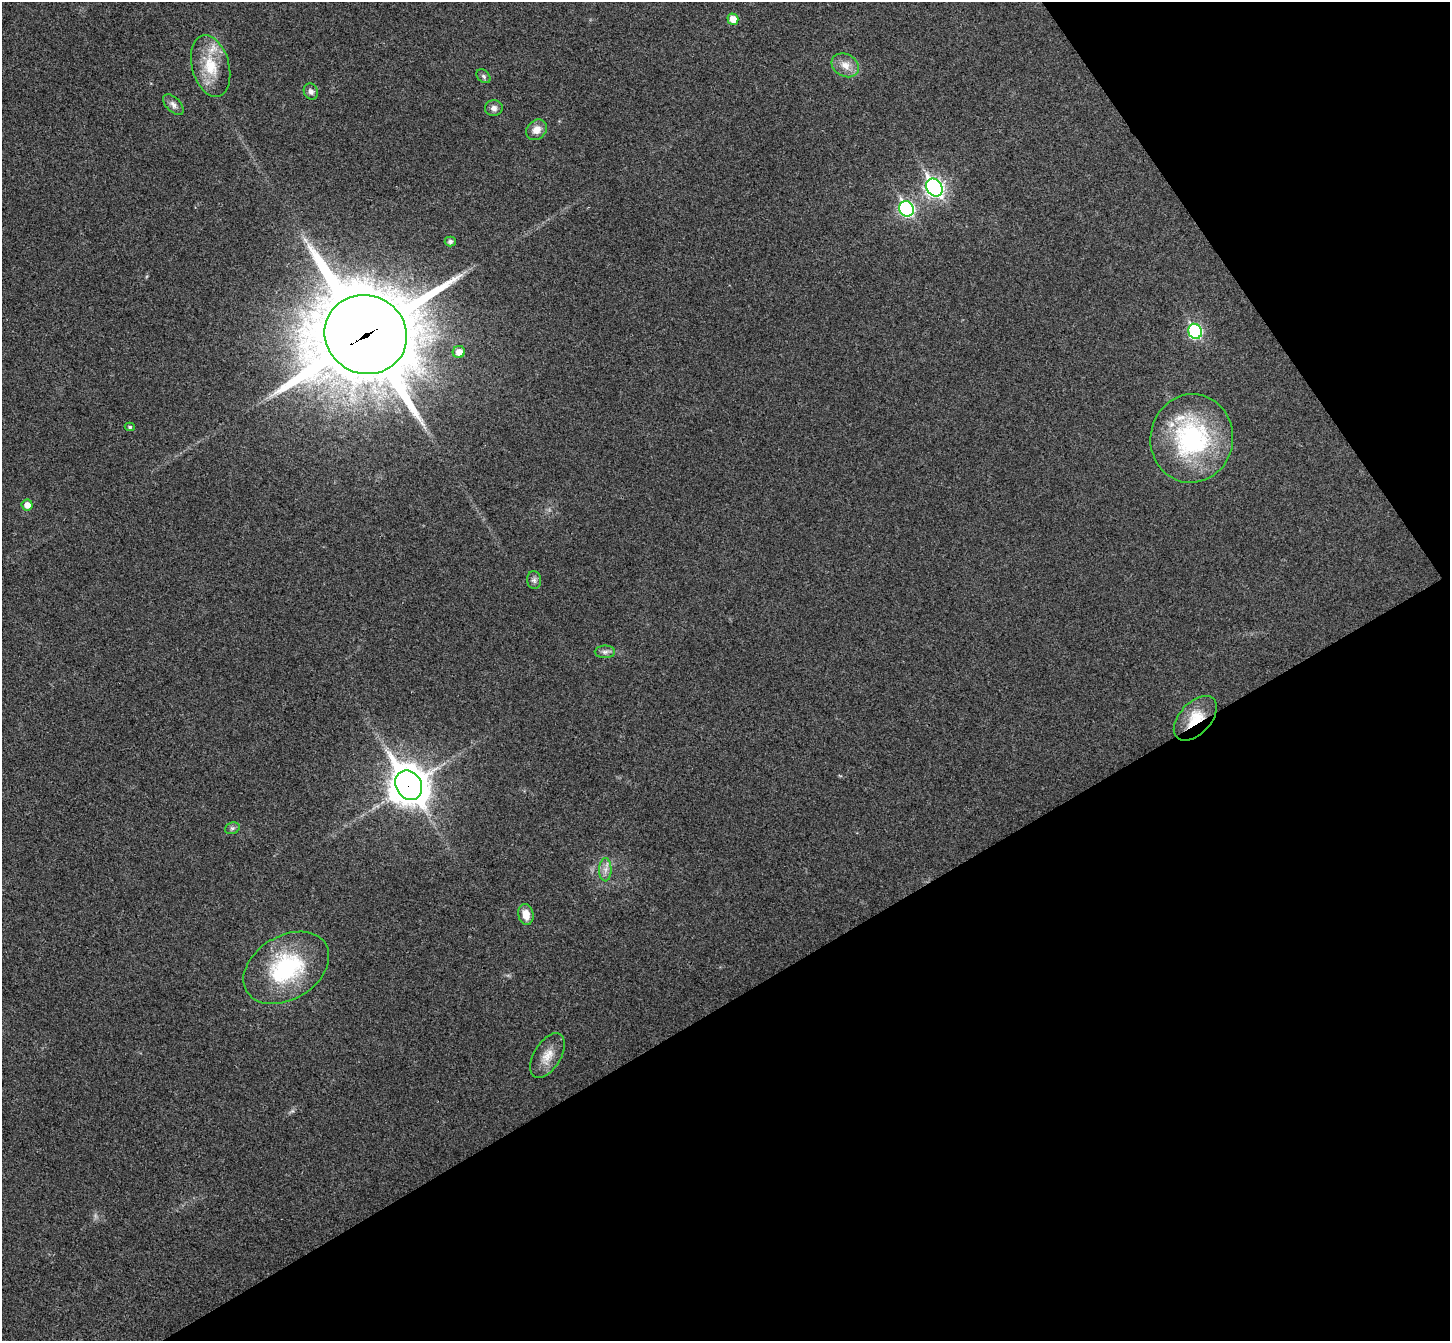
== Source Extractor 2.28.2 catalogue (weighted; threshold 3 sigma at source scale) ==
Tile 12 of 4 x 4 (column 4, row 3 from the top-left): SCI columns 4397-5844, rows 1532-2870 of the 5898 x 5875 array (HDU 1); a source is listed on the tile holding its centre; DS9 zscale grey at full resolution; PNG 1452 x 1343 px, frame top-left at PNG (2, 2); each listed source drawn as its Kron ellipse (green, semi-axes under 4 px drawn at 4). Shown black and unused: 32% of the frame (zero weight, under 3 of 4 exposures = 6% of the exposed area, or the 3 px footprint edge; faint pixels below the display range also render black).
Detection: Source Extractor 2.28.2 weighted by HDU 2 'WHT'; one run over the whole footprint, this tile lists its part. Background 0.0533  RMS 0.0066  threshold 0.0295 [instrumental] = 3 sigma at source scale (4.5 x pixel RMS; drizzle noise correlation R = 1.50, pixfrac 1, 0.05/0.05 arcsec/px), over >= 5 px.
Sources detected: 27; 1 inside a brighter listed object's ellipse — not listed separately; the other 26 listed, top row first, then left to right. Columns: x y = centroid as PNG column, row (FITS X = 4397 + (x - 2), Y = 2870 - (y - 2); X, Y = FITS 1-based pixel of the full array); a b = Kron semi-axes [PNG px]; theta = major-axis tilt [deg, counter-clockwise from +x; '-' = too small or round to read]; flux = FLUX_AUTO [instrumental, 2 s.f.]
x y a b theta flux
733 19 5 5 - 8.3
845 65 14 11 -29 7
211 66 31 18 -75 22
484 76 8 5 -43 1.5
311 92 8 7 - 2.6
173 105 13 7 -45 3.2
494 108 9 8 - 2.9
536 130 11 9 43 5.9
934 188 9 7 -56 220
907 209 8 7 - 110
450 241 5 5 - 1.9
1195 331 7 7 - 79
366 334 42 39 -26 9000
459 352 6 6 - 5.9
130 427 5 4 - 1.1
1192 438 44 41 81 99
27 505 5 5 - 5.7
534 580 9 7 -89 2.2
605 652 10 6 0 2.5
1195 718 27 15 47 19
409 785 15 12 -57 1500
232 828 7 5 20 1.7
605 870 11 6 89 3.6
526 914 10 7 -78 7.9
286 968 46 31 31 67
547 1056 25 13 59 9.8
Overlapping masked pixels (flux is a lower limit): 3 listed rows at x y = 366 334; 1195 718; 409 785